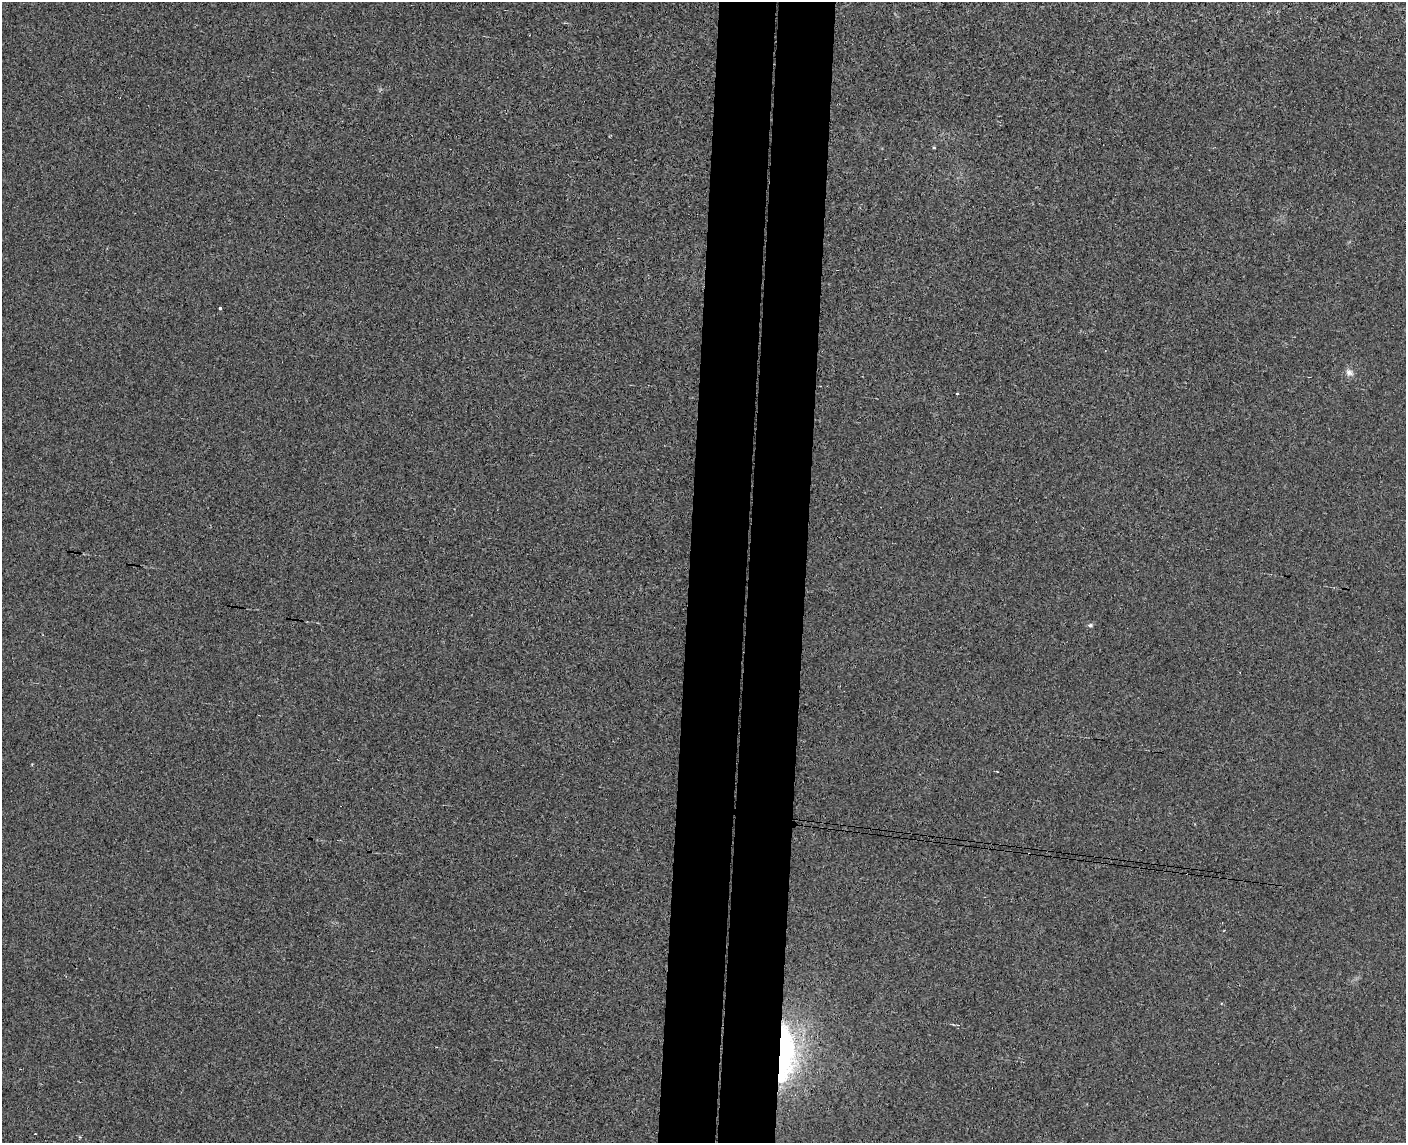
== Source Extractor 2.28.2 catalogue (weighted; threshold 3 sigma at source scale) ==
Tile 8 of 3 x 4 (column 2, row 3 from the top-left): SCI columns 1568-2971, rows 1150-2290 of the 4649 x 4581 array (HDU 1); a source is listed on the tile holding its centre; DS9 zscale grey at full resolution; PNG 1408 x 1145 px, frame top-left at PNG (2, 2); no overlay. Shown black and unused: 8% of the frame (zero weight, under 3 of 4 exposures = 6% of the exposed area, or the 3 px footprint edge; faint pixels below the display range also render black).
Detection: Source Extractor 2.28.2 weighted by HDU 2 'WHT'; one run over the whole footprint, this tile lists its part. Background 0.00389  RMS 0.004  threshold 0.018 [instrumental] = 3 sigma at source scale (4.5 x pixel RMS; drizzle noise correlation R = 1.50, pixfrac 1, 0.05/0.05 arcsec/px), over >= 5 px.
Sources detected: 10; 2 inside a brighter object's white glare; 2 cosmic-ray / hot-pixel residue — not listed; the other 6 listed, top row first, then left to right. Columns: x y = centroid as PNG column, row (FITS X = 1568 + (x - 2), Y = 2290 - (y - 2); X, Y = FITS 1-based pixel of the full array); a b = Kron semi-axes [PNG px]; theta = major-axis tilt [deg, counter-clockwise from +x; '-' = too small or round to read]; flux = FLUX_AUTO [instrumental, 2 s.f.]
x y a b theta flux
934 148 5 3 - 0.32
220 308 3 3 - 1.3
1349 372 11 8 -35 1.9
957 394 3 2 - 0.62
1090 625 6 5 - 0.78
783 1057 72 27 -86 53
Overlapping masked pixels (flux is a lower limit): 1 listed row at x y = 783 1057